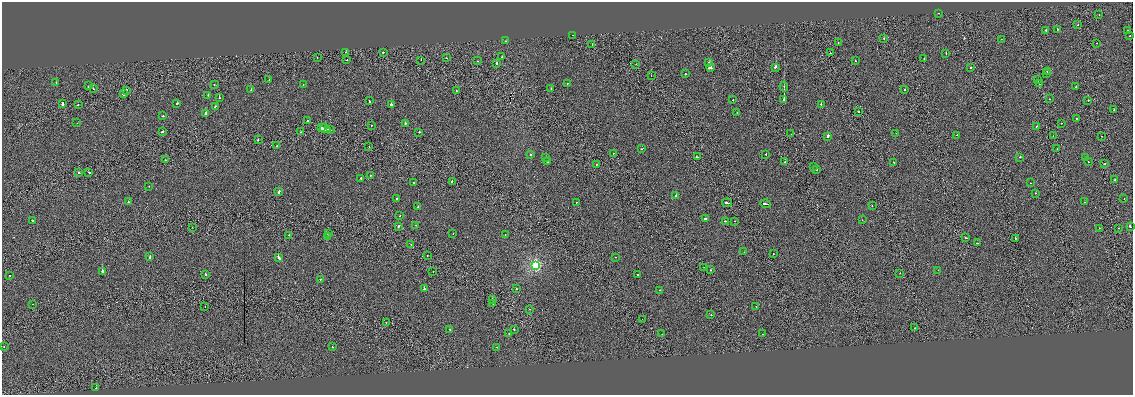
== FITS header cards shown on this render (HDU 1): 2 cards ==
NAXIS1  =                 2261
NAXIS2  =                  786

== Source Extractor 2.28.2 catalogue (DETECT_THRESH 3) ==
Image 2261 x 786 px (HDU 1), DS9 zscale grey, zoomed out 1/2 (1 PNG px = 2 x 2 image px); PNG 1135 x 397 px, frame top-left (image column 1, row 786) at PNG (2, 2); each listed source drawn as its Kron ellipse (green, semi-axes under 4 px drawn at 4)
Background 0.0214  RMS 1.1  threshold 3.42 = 3 sigma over >= 5 px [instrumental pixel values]
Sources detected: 214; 22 cannot appear on this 1/2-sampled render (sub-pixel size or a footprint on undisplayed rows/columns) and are neither listed nor drawn; the other 192 listed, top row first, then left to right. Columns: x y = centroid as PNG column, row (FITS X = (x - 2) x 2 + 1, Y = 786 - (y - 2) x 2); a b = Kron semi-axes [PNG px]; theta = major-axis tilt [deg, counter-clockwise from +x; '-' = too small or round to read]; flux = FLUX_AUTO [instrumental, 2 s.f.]
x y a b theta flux
939 13 2 2 - 320
1099 14 2 2 - 530
1078 25 2 1 - 360
1057 29 2 2 - 1600
1046 30 2 2 - 2600
1128 31 2 2 - 830
573 35 2 1 - 250
1130 36 2 2 - 290
884 38 2 1 - 550
1001 39 2 1 - 200
506 41 2 2 - 440
838 42 2 1 - 390
1096 43 2 1 - 230
592 45 2 1 - 1100
346 52 2 2 - 550
383 52 2 2 - 1100
830 53 2 1 - 1200
946 54 2 2 - 480
502 57 2 2 - 410
317 58 2 2 - 670
446 58 2 1 - 240
924 58 2 1 - 250
347 60 2 2 - 1100
421 60 2 1 - 400
477 61 2 2 - 900
855 61 2 1 - 490
496 63 2 2 - 1500
709 63 2 2 - 1300
636 64 2 1 - 390
776 67 2 2 - 3200
710 68 4 2 - 2900
970 68 2 1 - 1000
1047 71 2 1 - 640
1046 73 2 1 - 720
685 74 2 2 - 2100
651 76 2 1 - 410
269 80 2 1 - 370
1038 80 2 2 - 580
56 82 2 2 - 370
567 83 2 2 - 390
1039 84 2 2 - 460
214 85 2 2 - 480
303 85 2 2 - 530
89 86 2 2 - 650
784 86 5 2 - 170
1076 87 2 1 - 2800
551 88 2 2 - 500
93 89 2 2 - 330
126 90 2 2 - 870
251 90 2 2 - 380
905 90 2 2 - 4800
456 91 2 2 - 330
123 94 2 2 - 4500
208 95 2 2 - 460
219 97 2 2 - 460
784 99 3 2 - 44000
1049 99 2 2 - 430
733 100 2 1 - 410
1088 100 2 2 - 1300
369 101 3 2 - 1100
63 103 4 1 - 5200
177 103 2 2 - 800
78 104 2 1 - 880
821 104 2 2 - 940
391 105 2 2 - 3000
215 107 3 2 - 5200
1114 110 2 2 - 780
858 111 2 2 - 1900
737 112 2 2 - 520
206 113 3 2 - 6900
163 116 2 1 - 1900
1077 119 2 2 - 1100
308 120 2 2 - 710
77 123 2 1 - 260
405 123 2 2 - 1900
1061 123 2 1 - 330
371 126 2 1 - 640
1036 126 2 1 - 920
321 128 4 2 - 3000
325 129 5 2 - 4000
330 130 3 1 - 3000
162 131 3 2 - 860
301 132 2 2 - 1400
419 132 2 2 - 740
896 133 2 1 - 230
791 134 2 1 - 170
957 135 2 2 - 620
828 136 3 2 - 7000
1053 136 2 1 - 220
1101 137 2 1 - 510
258 140 2 2 - 1000
277 146 2 2 - 850
369 147 2 1 - 620
641 149 2 2 - 460
1057 149 2 1 - 150
614 153 2 1 - 460
766 154 2 2 - 770
531 155 2 2 - 650
546 157 2 2 - 500
697 157 2 2 - 1700
1020 157 2 2 - 1800
1085 157 2 1 - 660
165 160 2 1 - 420
548 162 2 2 - 300
785 162 2 2 - 1100
1088 162 2 1 - 560
894 163 3 2 - 1700
1104 164 2 1 - 510
596 165 2 1 - 500
814 166 2 1 - 450
816 170 2 2 - 660
89 172 3 2 - 1400
79 173 2 1 - 720
370 175 2 2 - 890
361 178 2 2 - 980
1115 180 2 1 - 600
452 181 2 2 - 1500
413 183 2 2 - 470
1030 183 2 1 - 230
149 186 2 2 - 400
279 192 3 2 - 2200
1036 193 2 2 - 1000
676 195 2 2 - 1100
397 198 2 2 - 950
1124 199 2 1 - 270
128 202 2 2 - 1200
576 202 2 2 - 330
1084 202 2 1 - 380
727 203 5 2 - 2900
766 204 5 2 - 2500
872 206 2 2 - 900
418 207 2 1 - 530
400 216 2 2 - 770
706 219 3 2 - 1800
32 220 2 2 - 2900
862 220 2 1 - 360
726 221 3 2 - 3700
735 221 2 2 - 180
416 225 2 1 - 340
398 226 3 2 - 920
192 227 2 1 - 240
1130 227 3 2 - 2000
1099 228 2 2 - 510
1118 228 2 1 - 240
453 233 2 1 - 220
329 234 2 1 - 450
289 235 2 2 - 500
505 235 2 2 - 520
328 236 2 2 - 370
966 238 2 1 - 830
1015 238 2 2 - 1500
977 243 2 1 - 620
411 244 2 1 - 460
744 252 2 2 - 300
773 254 2 1 - 590
427 255 2 1 - 500
150 257 3 2 - 1700
279 257 4 2 - 4800
616 257 2 1 - 290
536 265 4 3 - 26000
704 267 2 1 - 260
710 270 2 2 - 1300
938 270 2 2 - 590
102 271 2 2 - 9200
433 271 2 2 - 330
900 273 2 1 - 360
205 274 2 2 - 1200
637 274 2 1 - 1200
9 275 2 1 - 340
320 279 2 2 - 1200
424 289 2 2 - 4800
516 289 2 2 - 420
659 290 2 2 - 1100
492 299 2 2 - 5400
493 303 2 1 - 2600
32 304 2 1 - 350
205 306 2 1 - 250
756 306 2 2 - 970
529 309 2 1 - 450
711 315 2 1 - 3500
642 319 2 1 - 540
386 323 2 1 - 460
915 328 2 2 - 470
449 329 2 2 - 830
514 329 2 1 - 1200
509 333 2 2 - 640
662 334 2 1 - 500
762 334 2 2 - 560
4 346 2 1 - 990
332 347 2 2 - 2800
496 347 2 1 - 260
96 388 2 2 - 3800
At the frame edge (FLAGS 8, measured only in part): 1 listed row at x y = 1130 227
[22 sub-pixel or undisplayed-footprint detections neither listed nor drawn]